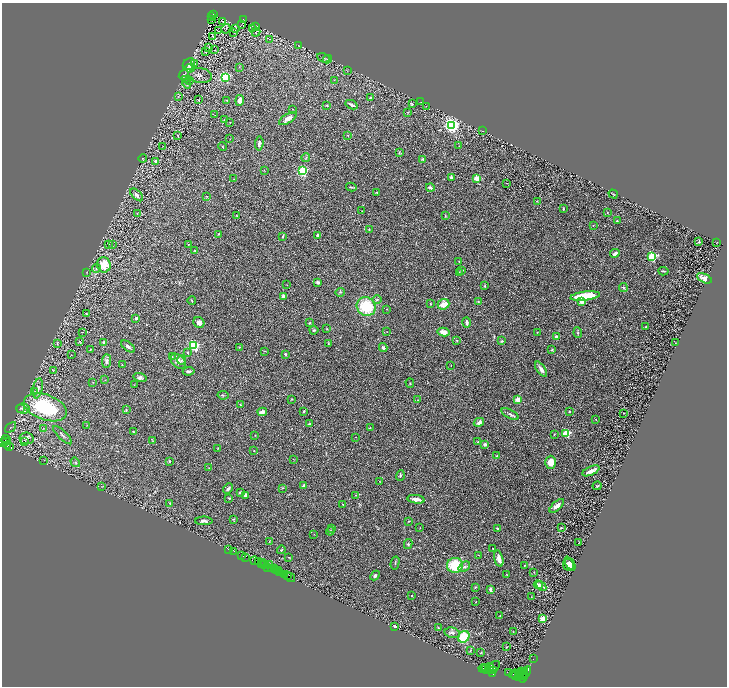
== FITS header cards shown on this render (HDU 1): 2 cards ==
NAXIS1  =                 1449
NAXIS2  =                 1368

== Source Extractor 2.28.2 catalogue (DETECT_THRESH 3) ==
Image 1449 x 1368 px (HDU 1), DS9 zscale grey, zoomed out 1/2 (1 PNG px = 2 x 2 image px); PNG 729 x 688 px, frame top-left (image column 1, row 1367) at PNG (2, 3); each listed source drawn as its Kron ellipse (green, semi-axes under 4 px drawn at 4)
Background 0.419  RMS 0.028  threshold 0.0854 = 3 sigma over >= 5 px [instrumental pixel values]
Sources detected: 347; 40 cannot appear on this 1/2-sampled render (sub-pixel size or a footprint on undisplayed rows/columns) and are neither listed nor drawn; the other 307 listed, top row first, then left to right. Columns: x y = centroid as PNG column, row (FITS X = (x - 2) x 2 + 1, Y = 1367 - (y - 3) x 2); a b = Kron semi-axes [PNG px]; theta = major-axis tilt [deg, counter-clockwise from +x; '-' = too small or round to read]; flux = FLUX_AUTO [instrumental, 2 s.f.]
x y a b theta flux
213 14 2 1 - 57
212 16 2 1 - 4.7
211 20 2 1 - 1.6
243 20 3 2 - 25
222 21 3 1 - 3.1
241 25 2 1 - 1.1
256 26 3 1 - 2.9
235 28 4 3 - 5.1
253 28 3 1 - 2.9
226 29 5 3 - 6.3
218 31 2 1 - 64
256 32 4 4 - 5.3
234 33 2 1 - 1
212 36 3 2 - 6.9
270 39 3 2 - 2.8
299 46 4 2 - 4.1
209 47 3 2 - 1.5
214 50 3 2 - 1.9
206 52 2 1 - 38
324 58 6 3 -26 7.2
327 59 4 3 - 4.8
189 64 7 5 39 19
195 64 3 2 - 4.1
239 67 2 2 - 2
190 68 4 4 - 27
347 70 3 2 - 2.7
184 75 5 4 - 9.9
200 75 12 7 -9 25
225 78 3 3 - 780
185 80 2 1 - 2.3
190 80 2 2 - 1.8
334 80 2 2 - 2.4
187 84 5 3 - 5.8
178 96 3 2 - 4.2
370 97 3 2 - 4.2
199 100 2 1 - 2.7
227 100 2 2 - 3.5
240 100 5 3 - 27
421 102 2 1 - 1.4
412 104 4 3 - 7.4
327 105 3 2 - 4
351 105 6 2 -25 16
426 106 3 2 - 3
293 109 2 2 - 1.8
408 112 3 3 - 3.4
215 115 2 1 - 1.1
288 119 10 4 31 31
224 120 3 2 - 2.6
230 122 2 1 - 2.3
452 125 3 3 - 2300
482 131 2 1 - 3.4
178 136 3 2 - 3.3
348 136 2 2 - 3.2
230 139 2 2 - 2
259 143 7 3 85 15
163 146 2 2 - 6.3
459 146 2 1 - 1.9
222 147 4 3 - 4.9
399 153 4 3 - 5
306 157 4 1 - 2.9
143 158 4 3 - 4.1
423 159 4 3 - 5.8
156 161 4 3 - 9.6
264 170 3 2 - 2
302 171 3 3 - 830
452 177 4 3 - 12
477 178 2 2 - 180
234 179 3 2 - 2.1
507 183 3 2 - 2.3
351 187 5 2 - 6.1
430 188 4 3 - 19
377 192 3 2 - 5.7
613 194 5 1 - 4.4
137 195 8 4 -45 17
206 196 2 2 - 2.2
537 202 4 2 - 4.6
563 208 4 2 - 4.4
362 211 2 1 - 1.5
607 212 3 2 - 2.8
137 214 3 2 - 1.9
236 215 4 2 - 3
445 215 3 2 - 3.6
617 221 2 2 - 6.1
593 225 2 2 - 2.3
369 229 3 3 - 4.5
218 234 3 2 - 2.7
318 235 2 2 - 53
283 236 3 2 - 5
699 242 3 3 - 4.7
716 242 2 1 - 1.3
188 244 3 2 - 1.9
109 245 4 2 - 3.4
112 245 2 2 - 2.2
195 250 3 2 - 8
615 253 5 3 - 19
652 257 3 3 - 600
459 262 3 2 - 3.2
104 265 8 7 - 120
96 268 4 4 - 10
462 270 2 2 - 18
663 271 5 2 - 4.3
87 272 3 2 - 2.2
459 273 3 2 - 3.4
704 278 8 4 -26 31
318 282 4 3 - 11
287 285 2 1 - 1.2
485 286 4 2 - 4.6
623 288 4 4 - 7.4
340 292 4 4 - 7.2
283 296 3 3 - 14
585 296 15 4 7 190
192 300 4 2 - 5.7
377 300 5 4 - 7.5
478 301 4 3 - 5.3
582 302 2 2 - 86
431 304 3 3 - 3.6
444 304 6 5 - 67
366 307 10 9 - 240
387 309 2 2 - 3.2
87 314 3 2 - 6
136 318 2 2 - 33
467 322 5 3 - 19
199 323 6 5 - 22
309 323 3 3 - 4.5
646 327 3 2 - 4
327 329 3 2 - 2.4
314 330 4 3 - 6.2
83 332 2 1 - 1.7
387 332 3 1 - 1.9
444 332 6 4 -11 42
537 332 2 1 - 1.7
578 333 5 2 - 6.1
556 337 2 2 - 56
457 340 3 2 - 2.7
80 341 3 3 - 3.8
502 341 4 3 - 7.8
104 342 4 3 - 11
57 343 3 2 - 3.4
328 343 3 3 - 3.8
675 343 2 2 - 2.6
194 346 3 3 - 830
128 347 8 3 -38 14
239 347 2 2 - 2.9
383 347 4 4 - 9.2
90 349 4 2 - 3.5
552 350 2 2 - 4.7
265 351 3 2 - 2.2
188 352 3 3 - 4.4
285 354 3 3 - 6.9
71 355 2 2 - 2.2
172 357 3 3 - 3.8
181 360 5 3 - 7.4
106 361 7 4 87 15
178 361 9 6 -45 27
122 365 3 2 - 3.2
451 365 2 1 - 1.7
541 369 9 3 -55 23
53 371 3 1 - 2
189 371 6 3 7 13
140 378 6 4 -14 14
105 380 2 2 - 2
93 382 2 2 - 1.8
410 383 4 2 - 3
134 385 2 2 - 2.1
38 388 10 4 79 19
34 392 3 2 - 3.5
223 395 5 4 - 8
292 399 3 2 - 2.6
418 400 3 1 - 2
518 400 2 2 - 120
240 405 3 2 - 2.6
45 407 22 12 -19 460
20 408 2 2 - 2.7
23 409 7 5 -3 15
126 410 3 3 - 4.1
304 411 3 2 - 7.2
569 411 2 2 - 9.1
262 412 5 3 - 30
624 413 3 2 - 3.1
510 414 9 3 -28 13
596 420 3 2 - 2.6
479 422 5 3 - 19
310 424 3 3 - 9.3
87 425 3 2 - 2.2
11 427 6 2 43 5
370 427 3 2 - 3
43 428 3 2 - 3.1
134 432 3 2 - 2.9
566 433 3 3 - 410
554 434 3 2 - 3
63 435 12 3 -44 12
255 435 2 1 - 2
356 437 2 2 - 1.6
27 438 7 5 -10 19
6 440 5 3 - 380
6 441 2 1 - 230
152 441 3 2 - 2.4
25 442 3 2 - 2.5
478 442 3 2 - 6.3
3 443 3 2 - 520
485 444 2 2 - 42
7 445 3 2 - 210
9 447 3 2 - 160
218 448 3 3 - 2.6
254 451 2 2 - 3.2
497 456 4 3 - 4.3
293 459 2 2 - 2.1
44 460 2 1 - 1.5
169 461 3 3 - 4.7
75 462 5 3 - 6.6
551 462 6 5 - 55
209 468 3 2 - 3.5
591 471 9 3 25 39
400 475 5 3 - 6.7
380 481 3 1 - 1.9
304 486 4 3 - 13
597 486 4 3 - 5.9
102 487 3 2 - 1.9
282 488 3 2 - 3
228 489 6 3 48 14
240 492 4 3 - 12
246 495 3 3 - 13
355 495 3 3 - 3.8
229 498 2 2 - 5
416 499 9 3 -9 42
170 504 3 2 - 5
343 504 3 2 - 2.9
557 506 9 4 43 30
233 519 2 2 - 7.1
204 521 9 3 0 14
409 521 3 2 - 3.5
561 527 4 3 - 5
420 528 2 2 - 2.2
497 528 3 2 - 7
332 529 3 2 - 3.9
330 531 4 4 - 7.8
314 534 2 1 - 1.8
269 541 3 2 - 2.8
579 542 2 1 - 2.5
408 544 5 4 - 8.6
229 549 3 1 - 30
493 549 2 2 - 3.3
281 550 4 3 - 5.6
234 551 2 2 - 42
242 555 2 1 - 600
478 555 3 2 - 2.7
246 557 3 2 - 93
289 557 3 2 - 3.3
499 559 8 4 -76 35
255 561 4 2 - 250
259 561 3 1 - 330
263 563 2 2 - 360
395 563 6 2 76 6.2
570 563 8 3 -60 22
262 565 3 1 - 320
264 565 3 2 - 200
269 565 3 2 - 370
455 565 8 7 - 210
568 565 6 5 - 41
524 566 2 2 - 2.9
268 567 3 2 - 250
464 567 6 4 36 14
272 568 3 1 - 340
275 569 3 2 - 660
276 570 2 1 - 150
278 570 2 2 - 320
534 572 3 3 - 3.2
279 573 3 2 - 46
284 575 4 2 - 750
287 575 2 2 - 540
507 575 4 3 - 3.7
375 576 5 4 - 10
290 577 5 2 - 480
538 585 4 3 - 26
541 586 6 4 -48 17
475 587 3 2 - 5
490 589 4 3 - 16
412 596 2 2 - 7.3
531 596 3 2 - 2
476 602 2 1 - 1.5
500 616 2 2 - 2.4
542 619 3 2 - 210
395 626 4 3 - 6.8
438 628 4 2 - 4.7
513 632 3 2 - 2.1
452 633 8 5 -14 19
464 637 6 5 - 180
507 647 3 2 - 3.6
470 651 4 2 - 3.3
481 653 4 2 - 3.1
533 659 2 1 - 14
493 667 8 5 38 3600
485 668 2 2 - 1400
489 668 5 2 - 2800
483 669 4 2 - 2200
486 670 5 3 - 3900
493 671 3 2 - 1000
521 671 3 2 - 1000
509 672 2 1 - 130
492 673 3 3 - 1800
520 673 3 2 - 1300
523 673 6 2 55 1700
526 673 7 2 59 780
514 674 5 2 - 3200
516 675 3 2 - 2300
518 676 3 2 - 1900
523 678 5 3 - 2000
At the frame edge (FLAGS 8, measured only in part): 1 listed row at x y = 3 443
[40 sub-pixel or undisplayed-footprint detections neither listed nor drawn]